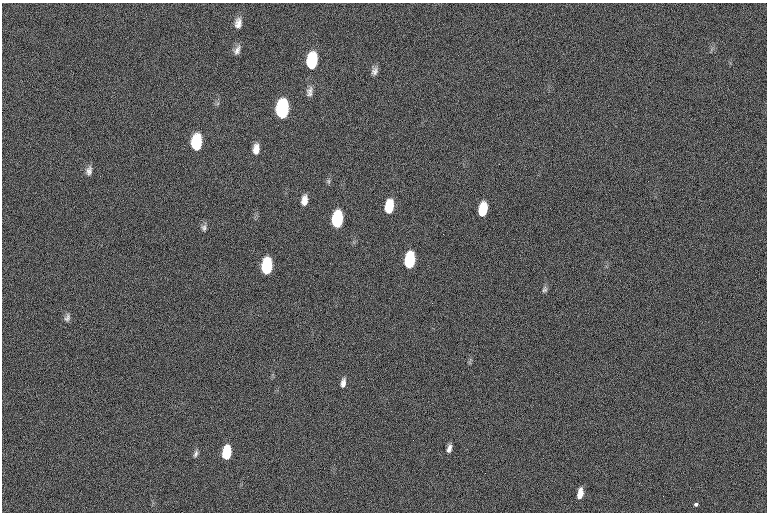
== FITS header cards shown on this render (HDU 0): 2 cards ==
NAXIS1  =                 765  / length of data axis 1
NAXIS2  =                 510  / length of data axis 2

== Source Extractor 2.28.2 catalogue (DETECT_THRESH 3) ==
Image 765 x 510 px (HDU 0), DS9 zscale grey, 1 PNG px = 1 image px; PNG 769 x 514 px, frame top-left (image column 1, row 510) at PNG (2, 3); no overlay
Background 33.9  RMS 13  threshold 40.1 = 3 sigma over >= 5 px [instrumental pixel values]
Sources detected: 26; all 26 listed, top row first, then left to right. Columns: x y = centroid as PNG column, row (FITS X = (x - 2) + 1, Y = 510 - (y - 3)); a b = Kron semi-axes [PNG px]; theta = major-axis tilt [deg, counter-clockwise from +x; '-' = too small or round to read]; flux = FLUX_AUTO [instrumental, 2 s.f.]
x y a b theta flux
238 23 12 8 82 6000
237 50 13 6 67 4300
312 61 13 8 83 57000
374 71 10 8 70 3900
310 94 10 8 -17 3800
282 109 13 8 85 160000
196 142 12 8 86 56000
256 149 11 7 85 7700
89 171 12 7 79 4300
329 181 7 4 -90 1600
304 200 11 6 83 7000
389 206 12 7 82 27000
483 209 11 7 80 27000
337 219 12 7 84 85000
204 227 9 7 86 2900
409 260 12 7 82 80000
267 266 12 7 84 76000
545 289 8 7 - 2200
67 318 11 7 76 3200
343 383 11 6 80 4400
449 448 9 5 72 4000
227 453 11 6 83 45000
196 454 9 5 68 2400
580 494 10 5 80 8800
663 496 2 2 - 3700
696 504 3 3 - 4000